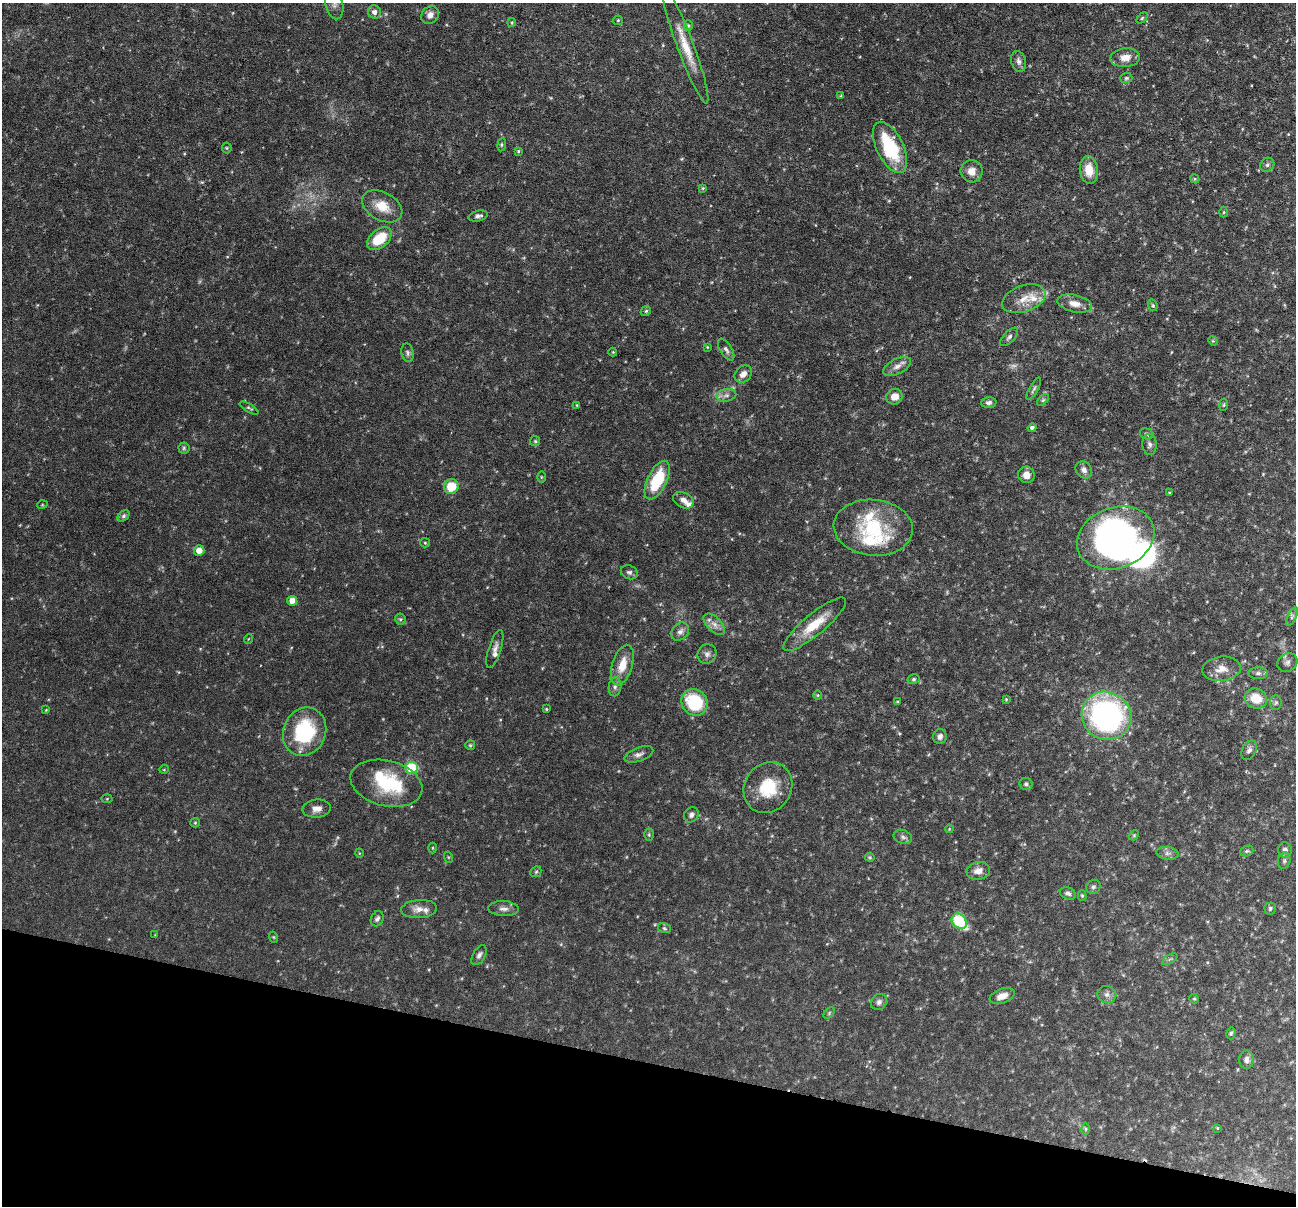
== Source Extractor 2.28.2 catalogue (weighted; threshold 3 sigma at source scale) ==
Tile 15 of 4 x 4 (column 3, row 4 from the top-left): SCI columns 2587-3880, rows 248-1451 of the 5173 x 5188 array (HDU 1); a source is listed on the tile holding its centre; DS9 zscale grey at full resolution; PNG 1298 x 1208 px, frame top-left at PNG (2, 3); each listed source drawn as its Kron ellipse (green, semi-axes under 4 px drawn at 4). Shown black and unused: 12% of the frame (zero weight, under 3 of 6 exposures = <1% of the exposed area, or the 3 px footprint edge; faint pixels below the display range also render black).
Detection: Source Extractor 2.28.2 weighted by HDU 2 'WHT'; one run over the whole footprint, this tile lists its part. Background 0.0644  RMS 0.0042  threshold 0.0171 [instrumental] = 3 sigma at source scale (4.09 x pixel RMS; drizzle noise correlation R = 1.36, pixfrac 0.8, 0.05/0.05 arcsec/px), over >= 5 px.
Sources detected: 148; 1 too faint to see at this stretch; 2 inside a brighter object's white glare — neither listed nor drawn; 7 inside a brighter listed object's ellipse — not listed separately; the other 138 listed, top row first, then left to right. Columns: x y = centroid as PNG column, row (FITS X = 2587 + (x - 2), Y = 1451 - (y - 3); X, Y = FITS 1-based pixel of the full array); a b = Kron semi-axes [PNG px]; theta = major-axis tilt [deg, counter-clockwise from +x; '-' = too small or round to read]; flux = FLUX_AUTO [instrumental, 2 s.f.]
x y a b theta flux
334 3 16 8 -77 2.6
374 12 7 6 - 1.6
430 15 10 8 52 2.2
1142 18 6 4 45 0.54
618 20 5 4 - 0.48
512 22 4 3 - 0.37
688 25 5 4 - 0.53
685 46 61 8 -69 9.6
1125 58 15 9 5 4.1
1019 61 10 7 -74 1.7
1126 78 6 5 - 0.63
841 96 3 3 - 0.55
502 145 6 3 82 0.5
890 147 28 13 -64 24
227 148 5 5 - 0.47
518 151 4 4 - 0.44
1267 165 7 6 - 0.99
1089 170 14 9 -83 6.3
972 171 11 11 - 3.4
1195 179 5 3 - 0.37
703 188 4 4 - 0.42
382 206 21 14 -29 6.7
1224 212 5 3 - 0.39
478 216 9 5 13 1.2
379 239 14 9 40 11
1024 299 23 13 19 6.3
1075 304 18 8 -12 3.6
1153 305 6 4 -69 0.54
646 311 5 4 - 0.51
1009 337 11 5 47 1.2
1213 341 5 4 - 0.41
707 347 3 3 - 0.31
726 349 12 6 -58 1.4
613 352 4 4 - 0.38
408 353 9 6 -79 1
897 366 15 7 27 2.6
743 374 9 7 44 2.8
1034 389 12 4 60 0.94
726 395 10 6 10 1.5
895 397 8 7 - 3.9
1043 400 7 4 44 0.64
989 403 7 5 3 1.2
577 405 4 2 - 0.28
1224 405 6 4 82 0.49
249 408 10 4 -31 0.68
1032 428 4 4 - 0.94
1147 434 7 5 -17 0.68
535 441 5 5 - 0.51
1149 444 10 7 -86 1.4
184 448 6 5 - 0.65
1084 470 9 7 -50 1.8
1026 475 8 8 - 3.3
541 477 5 3 - 0.34
657 480 21 9 64 17
451 486 7 7 - 9.5
1170 493 3 3 - 0.46
683 500 11 7 -27 2
42 505 5 3 - 0.32
124 516 7 5 42 0.72
873 528 39 28 -6 25
1116 538 40 30 20 110
425 543 5 4 - 0.44
199 551 5 5 - 3.5
629 572 9 6 -23 1.1
292 601 5 5 - 3.5
1292 617 10 4 63 0.91
400 619 5 5 - 0.56
714 624 13 7 -46 2.4
815 624 40 10 40 11
680 632 10 7 48 1.8
248 639 5 3 - 0.29
495 649 20 6 73 2.1
707 654 10 9 - 1.7
1287 662 10 9 - 1.5
622 665 21 10 73 6.8
1222 669 19 12 6 4.3
1258 673 9 6 0 1.1
914 679 6 5 - 0.61
615 687 9 6 79 1.3
818 695 5 3 - 0.32
1256 698 11 10 - 7.6
1006 699 4 4 - 0.35
695 702 14 12 -50 22
897 702 3 3 - 0.33
1276 703 7 5 87 0.77
546 709 4 4 - 0.36
46 710 4 4 - 0.31
1107 716 25 23 -29 88
305 732 25 21 68 27
940 737 7 6 - 1.4
470 745 5 5 - 0.58
1249 750 10 7 64 1.4
639 754 15 7 20 1.9
412 768 6 6 - 19
164 769 5 3 - 0.31
386 783 36 22 -13 24
1026 784 6 6 - 0.98
768 787 26 23 55 14
107 799 5 3 - 0.35
317 809 14 9 7 2.8
691 815 8 7 - 1.1
195 823 5 4 - 0.44
949 829 4 3 - 0.29
649 835 6 5 - 0.52
1134 835 6 4 46 0.47
903 837 9 6 -21 1.1
432 848 5 3 - 0.34
1285 850 7 7 - 1.4
1247 851 7 5 20 0.66
359 853 4 3 - 0.28
1167 853 11 6 -8 1.4
448 857 5 3 - 0.35
870 857 5 4 - 0.45
1284 861 8 6 76 0.83
978 871 12 9 9 2.8
536 872 6 5 - 0.51
1093 887 7 6 - 0.88
1068 893 8 6 -24 1.1
1082 895 5 4 - 0.56
419 909 18 9 4 3.3
504 909 15 7 -3 1.9
1270 909 6 5 - 0.82
377 919 8 6 63 1.1
959 921 8 6 -45 25
664 928 6 5 - 0.6
155 935 3 3 - 0.26
273 937 5 3 - 0.37
479 955 11 6 60 1.3
1170 959 8 3 32 0.62
1107 995 9 8 - 1.6
1002 996 13 7 20 3.4
1194 999 5 4 - 0.42
879 1002 8 7 - 1.4
829 1013 7 4 47 0.51
1231 1033 6 4 76 0.61
1246 1060 9 7 -89 1.9
1217 1128 4 3 - 0.27
1086 1129 6 4 90 0.6
Isophote crosses this tile's border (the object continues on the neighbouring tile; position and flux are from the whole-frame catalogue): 1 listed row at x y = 334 3